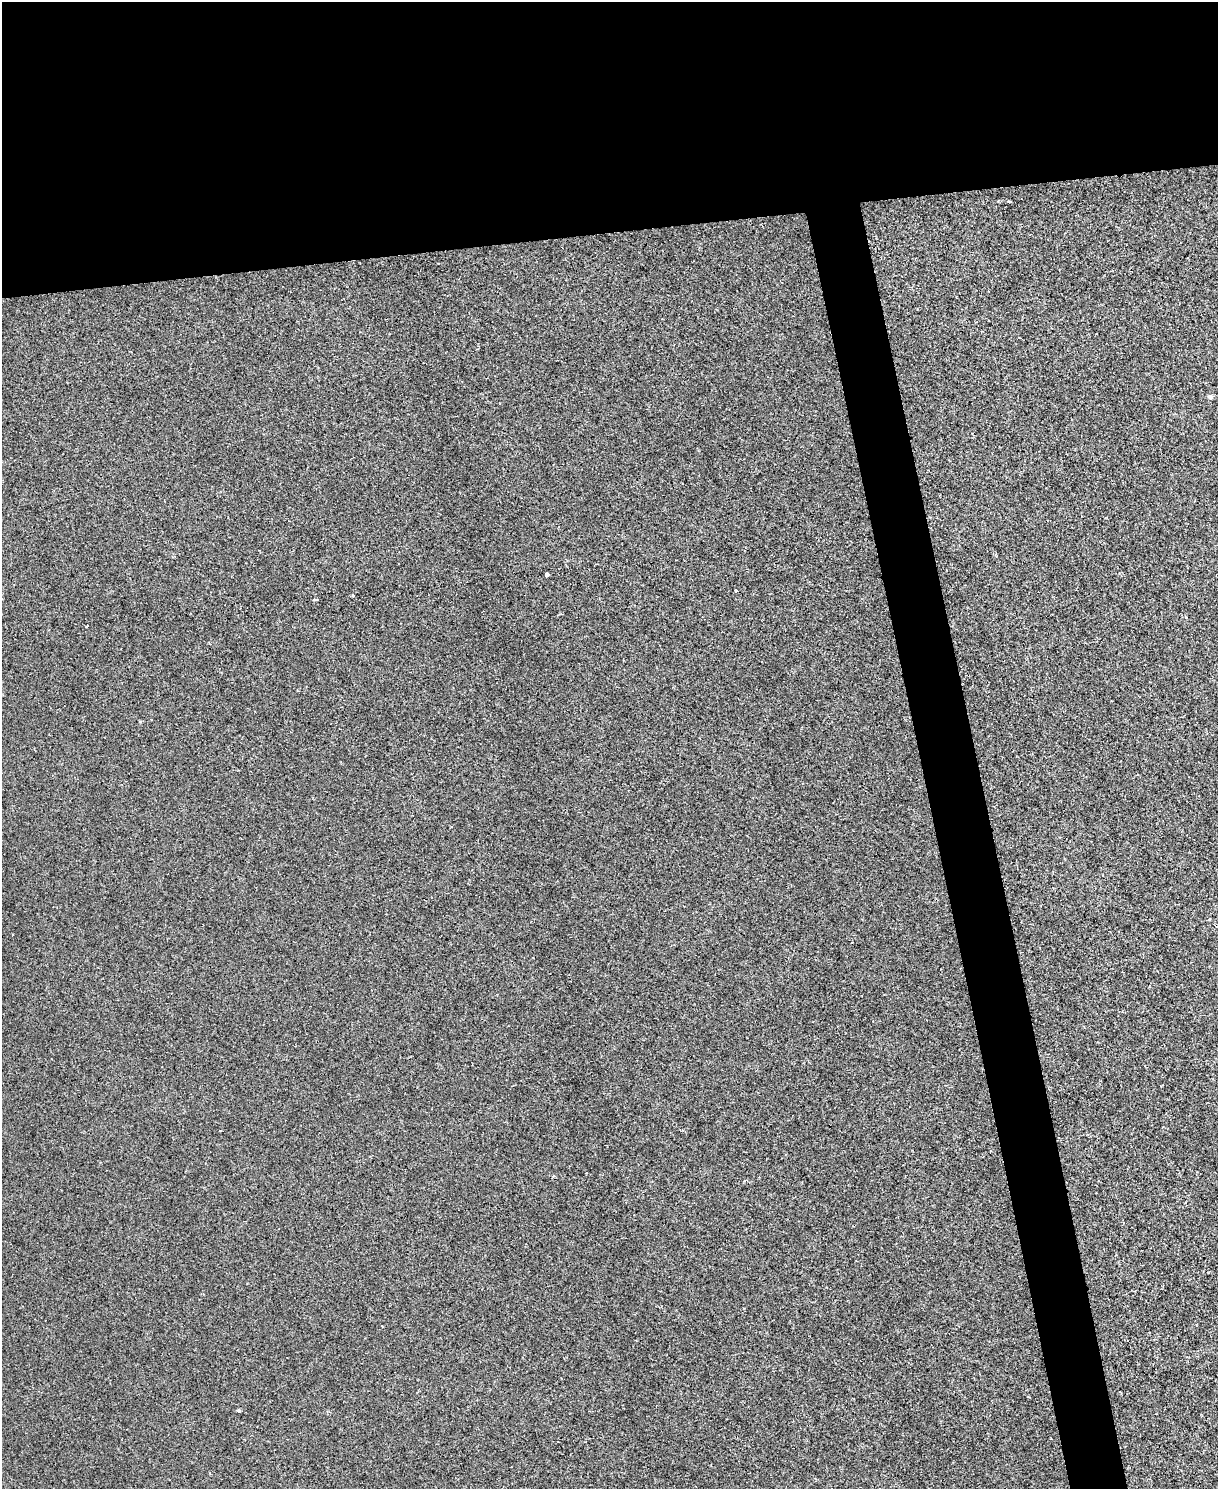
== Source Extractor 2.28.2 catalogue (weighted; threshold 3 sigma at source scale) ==
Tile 2 of 4 x 3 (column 2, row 1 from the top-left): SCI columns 1217-2432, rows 3110-4596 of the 4865 x 4846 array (HDU 1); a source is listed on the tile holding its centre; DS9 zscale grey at full resolution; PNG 1220 x 1491 px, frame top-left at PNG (2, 2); no overlay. Shown black and unused: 19% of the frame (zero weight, under 2 of 3 exposures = <1% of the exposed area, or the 3 px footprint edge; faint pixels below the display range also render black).
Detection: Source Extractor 2.28.2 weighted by HDU 2 'WHT'; one run over the whole footprint, this tile lists its part. Background 0.00171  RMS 0.0034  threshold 0.0153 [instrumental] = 3 sigma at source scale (4.5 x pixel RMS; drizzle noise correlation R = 1.50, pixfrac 1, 0.05/0.05 arcsec/px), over >= 5 px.
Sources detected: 7; all 7 listed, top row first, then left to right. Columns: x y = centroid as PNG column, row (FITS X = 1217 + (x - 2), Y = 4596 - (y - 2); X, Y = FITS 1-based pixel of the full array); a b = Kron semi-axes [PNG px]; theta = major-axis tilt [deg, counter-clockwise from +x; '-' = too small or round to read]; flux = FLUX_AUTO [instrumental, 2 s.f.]
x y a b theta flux
1009 201 5 3 - 0.28
1210 397 5 4 - 1.2
547 574 4 3 - 11
735 590 3 3 - 0.91
353 595 3 3 - 0.58
316 600 6 3 10 3.7
239 1411 4 3 - 0.83